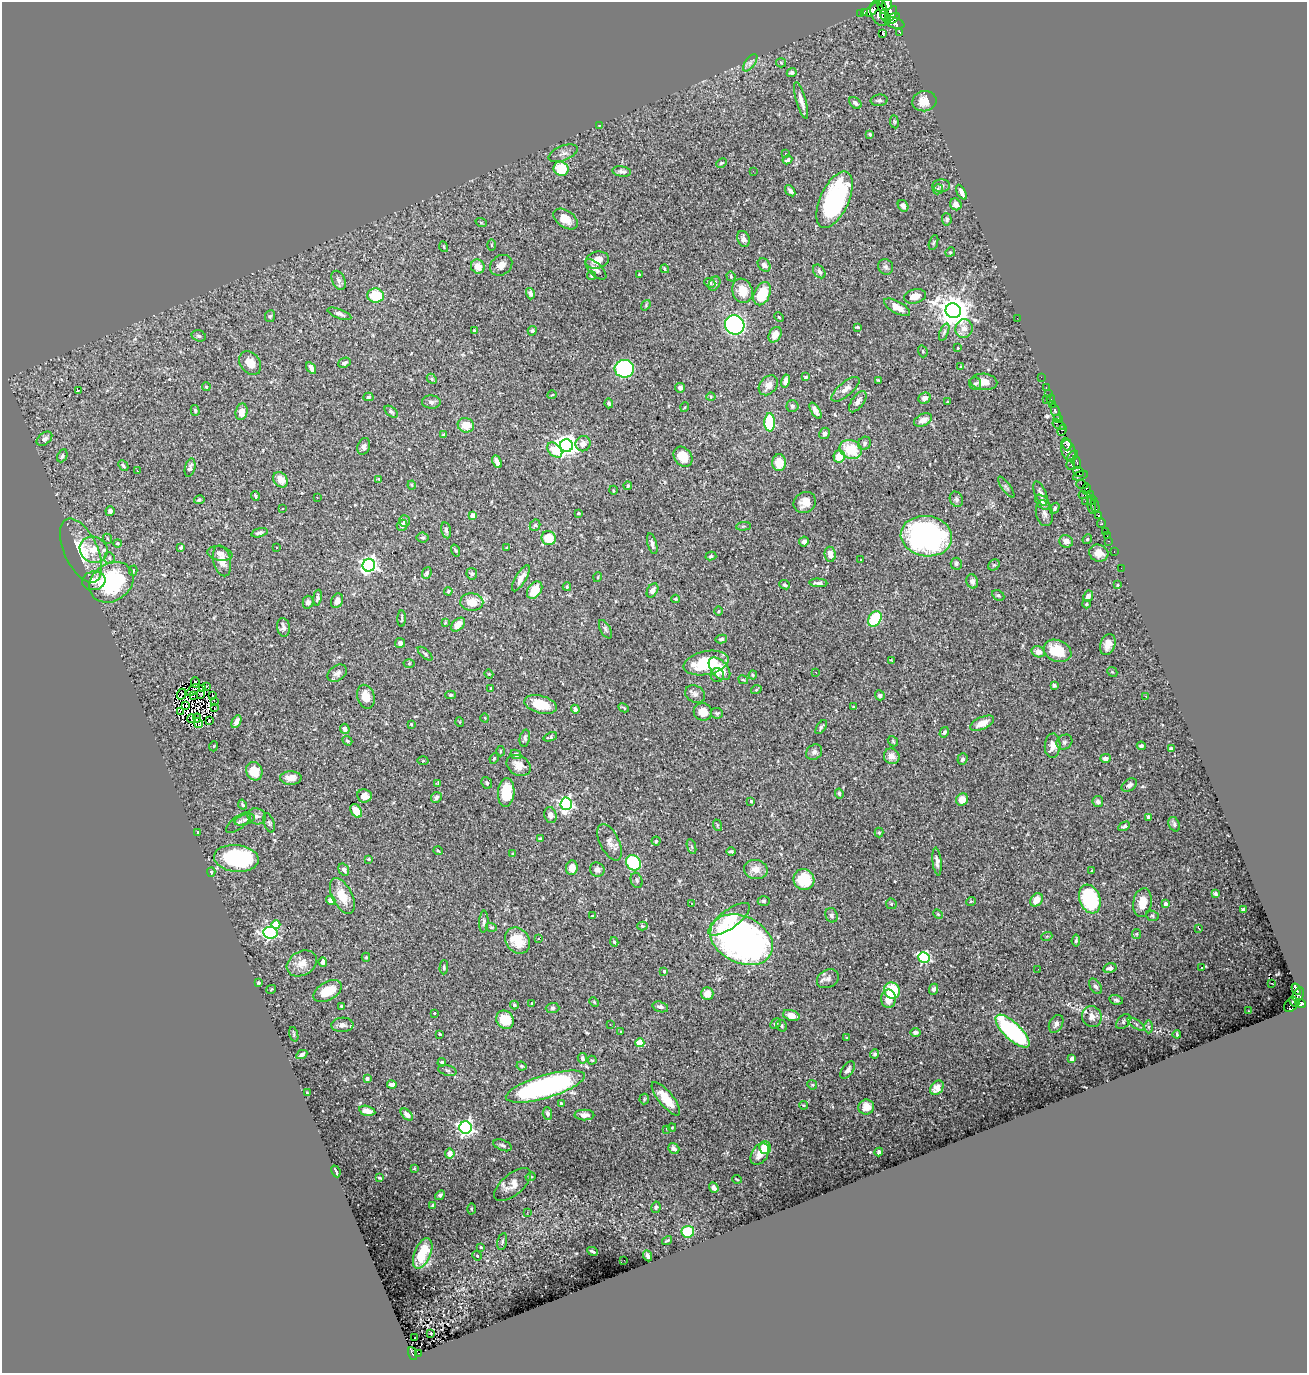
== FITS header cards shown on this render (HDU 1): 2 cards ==
NAXIS1  =                 1305
NAXIS2  =                 1371

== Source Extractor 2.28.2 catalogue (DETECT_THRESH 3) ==
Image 1305 x 1371 px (HDU 1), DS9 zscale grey, 1 PNG px = 1 image px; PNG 1309 x 1375 px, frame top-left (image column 1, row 1371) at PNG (2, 2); each listed source drawn as its Kron ellipse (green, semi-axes under 4 px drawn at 4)
Background 0.652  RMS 0.015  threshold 0.0462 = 3 sigma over >= 5 px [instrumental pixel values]
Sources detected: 508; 2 with non-positive FLUX_AUTO (blend fragments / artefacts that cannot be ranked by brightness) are neither listed nor drawn; of the other 506, the 500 brightest by FLUX_AUTO listed and drawn (6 fainter detections omitted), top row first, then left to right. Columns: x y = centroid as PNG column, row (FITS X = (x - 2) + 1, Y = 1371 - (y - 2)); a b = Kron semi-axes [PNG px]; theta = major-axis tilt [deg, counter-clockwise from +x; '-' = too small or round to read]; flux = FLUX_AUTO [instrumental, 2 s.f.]
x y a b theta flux
887 4 5 5 - 2600
882 7 8 4 -69 2700
873 8 9 4 57 2000
865 12 4 3 - 36
860 13 2 2 - 20
879 14 12 7 -63 5100
891 14 9 4 58 2300
884 16 6 3 -73 210
893 18 8 4 30 4500
895 23 10 5 -13 6000
900 32 3 3 - 290
882 34 3 2 - 3.7
750 63 10 5 54 3.7
781 63 5 4 - 1.2
792 73 5 4 - 2.2
801 100 19 5 -74 7.3
879 100 8 5 6 2.5
924 101 12 10 10 13
855 103 7 5 -41 3.1
894 122 6 3 -82 1.2
599 125 2 2 - 0.73
870 134 4 4 - 1.3
563 153 15 7 21 5.5
786 154 2 2 - 0.67
787 160 5 3 - 1.8
721 163 5 3 - 1.3
561 169 7 7 - 32
622 171 9 5 -8 3.8
753 171 2 2 - 2.5
941 186 9 6 3 3.1
938 189 5 5 - 1.6
790 191 6 4 -53 2.9
961 192 8 4 -61 4.9
834 200 30 14 65 150
956 204 6 5 - 6.7
903 206 6 5 - 3.2
565 219 13 8 -35 11
947 219 6 5 - 2.1
481 222 5 3 - 0.9
744 239 8 6 -70 4.6
933 243 8 3 71 1.3
491 245 6 4 -89 1.1
444 247 5 3 - 1
950 252 5 4 - 1.3
597 260 12 8 15 12
501 265 12 9 36 7.7
764 265 7 5 -48 5.1
478 266 7 6 - 11
886 267 8 7 - 3.4
596 269 13 6 -44 4
665 269 4 4 - 1.9
819 271 7 5 -54 3.3
639 274 4 2 - 1
592 276 4 4 - 1.9
731 276 5 4 - 1.4
339 280 10 6 -65 3.8
710 283 5 4 - 1.8
715 284 7 5 63 3.5
742 291 12 10 -73 16
530 294 6 4 -74 2.9
762 294 12 8 65 34
376 296 8 7 - 33
915 296 11 7 14 8.8
646 305 5 4 - 1.4
897 307 14 6 -28 11
953 311 8 7 - 1900
339 314 12 4 -20 3.9
270 316 6 5 - 1.6
779 317 5 3 - 0.79
1017 318 2 2 - 53
735 325 10 9 - 250
857 327 4 2 - 1.2
964 329 9 8 - 8.2
474 330 3 3 - 1.9
532 331 5 4 - 2.1
944 332 9 4 69 2.2
775 335 8 6 60 9.6
199 336 7 5 -16 2.1
958 348 3 2 - 0.68
923 351 6 4 -72 1.5
250 363 13 9 -52 13
344 363 6 4 23 2.9
961 367 4 2 - 0.65
311 368 6 4 -58 3.8
624 369 9 9 - 110
806 377 4 3 - 1.3
1041 377 2 2 - 18
432 379 6 4 -48 1.4
879 380 4 3 - 1.5
785 381 6 4 77 5.9
984 382 13 8 -4 11
975 384 6 6 - 2.2
768 385 11 8 48 9
206 387 4 3 - 1.4
680 388 5 4 - 3.3
1046 388 3 2 - 31
845 389 17 7 40 6.8
79 390 3 2 - 24
1048 394 3 2 - 20
552 395 5 3 - 0.79
368 397 5 4 - 1.7
711 397 4 4 - 1.1
925 398 6 5 - 5.9
1046 399 2 2 - 130
1051 400 5 3 - 49
431 402 9 6 -1 3.4
858 402 12 6 54 4.8
947 402 2 2 - 0.65
609 403 5 4 - 1.8
1052 404 3 2 - 53
792 406 6 6 - 2
685 407 5 3 - 0.79
195 410 5 4 - 1.5
815 411 9 4 -58 4.1
242 412 8 6 76 7.8
391 412 7 4 -37 2.1
1056 412 9 4 -71 160
1058 419 4 3 - 740
923 420 9 6 24 7
770 422 9 5 -89 47
466 425 8 7 - 16
1059 425 7 3 -35 600
1062 430 6 4 68 930
825 433 6 5 - 2.9
444 435 4 3 - 2.3
44 439 9 6 39 4.4
864 443 7 6 - 2.6
583 444 8 7 - 6.3
1067 444 6 5 - 730
364 446 8 6 71 3.7
566 446 6 6 - 650
851 449 11 9 -21 32
555 450 9 6 -46 24
1068 451 11 6 -75 1100
62 456 7 4 64 2.4
839 456 6 5 - 15
1072 456 6 3 42 910
683 457 11 8 -51 16
497 462 7 4 -64 5.2
1077 462 7 3 -74 430
779 463 8 6 -90 18
1071 464 5 4 - 850
123 466 6 3 -47 1.7
190 468 9 5 75 3.9
137 471 3 2 - 2.1
1078 472 6 4 -38 480
1080 476 8 4 18 780
379 479 4 4 - 0.84
280 480 8 6 -52 12
1082 484 6 3 -18 620
412 485 4 4 - 1.2
628 486 4 4 - 1.6
1006 487 12 3 -54 2.2
1086 489 5 3 - 1000
613 490 4 3 - 0.84
1040 494 13 5 -69 4.1
1090 494 4 2 - 42
1083 495 4 2 - 52
255 496 5 3 - 1.3
317 497 3 3 - 0.87
956 499 8 6 -64 2.7
199 500 5 4 - 1.6
1092 500 5 4 - 91
1086 501 3 2 - 31
805 502 11 10 - 9.4
1043 502 9 5 -45 3.6
1091 506 8 4 -76 65
1095 506 7 3 -81 85
282 508 3 3 - 2.1
1055 508 6 4 61 2.3
110 511 5 4 - 3.1
579 513 4 3 - 1
1044 513 13 8 -79 5.7
1098 515 4 3 - 1300
472 516 4 4 - 18
404 521 6 5 - 3.1
1101 523 4 3 - 230
402 525 5 5 - 4.3
535 525 6 5 - 2
743 526 7 3 5 1.2
446 530 8 5 -78 3.1
1105 532 3 3 - 75
259 533 8 4 14 2.7
926 536 26 20 -8 230
1107 536 2 2 - 8.5
422 537 6 5 - 2.2
549 538 7 7 - 28
108 539 5 3 - 1.3
1087 539 5 4 - 1.3
804 541 5 4 - 4.4
1066 541 7 6 - 6.2
1108 541 3 2 - 39
117 543 4 4 - 2.2
652 544 10 4 -75 3.5
181 547 4 3 - 1.5
276 547 2 2 - 0.65
506 548 3 3 - 0.75
94 550 14 13 - 19
456 550 6 3 -71 1.2
81 551 34 17 -65 34
1114 552 3 2 - 20
220 553 12 7 -9 4.7
1099 553 10 8 -23 8.9
830 554 7 5 -84 7.9
711 556 5 4 - 1.7
109 558 6 5 - 2
860 559 3 3 - 3
222 561 16 8 -76 10
956 564 6 5 - 2.1
369 565 6 6 - 370
994 565 6 5 - 1.5
1121 568 2 2 - 11
133 571 5 4 - 1.4
427 573 6 4 65 2.6
472 574 6 5 - 2.2
598 577 5 3 - 0.75
521 578 15 5 59 6.7
94 581 12 9 11 8.8
972 581 7 5 -68 3.6
111 582 23 19 35 100
818 583 9 3 -3 3.3
785 585 5 4 - 1.9
1117 585 3 2 - 0.74
567 587 4 3 - 1.3
535 590 9 6 56 18
652 590 8 5 59 4.5
448 591 4 3 - 1.1
998 595 6 5 - 1.8
1088 596 6 4 63 6
317 598 8 4 82 2.6
675 599 4 3 - 1.1
337 601 7 5 63 4.8
308 602 6 5 - 4.4
472 602 11 9 -2 15
1086 604 4 3 - 1.4
719 611 4 3 - 1
402 618 8 2 86 1.5
875 619 8 6 59 56
445 623 4 2 - 0.69
458 625 8 5 46 9.7
283 627 9 6 -80 4.2
605 629 10 5 -61 2.5
721 639 6 4 12 2.4
400 643 5 5 - 3
1108 644 11 7 68 8.5
1057 651 14 10 -22 30
1038 652 7 5 -18 5.7
425 654 9 4 -43 1.9
891 660 4 3 - 0.83
409 663 5 3 - 0.96
706 663 23 11 12 43
719 669 13 8 -48 21
816 672 3 2 - 0.99
1112 672 5 4 - 1.3
337 673 11 7 36 4.5
489 674 4 3 - 1.1
717 675 7 6 - 2.8
753 675 4 4 - 1
743 680 5 3 - 0.99
195 682 5 2 - 1.7
1054 685 4 3 - 3.1
206 686 3 2 - 2.4
203 688 3 2 - 1.4
491 688 3 2 - 0.73
193 690 8 2 38 1.4
756 690 5 3 - 0.95
181 694 5 2 - 1.1
695 694 10 8 -29 4.3
194 695 4 2 - 1.8
201 695 3 2 - 0.92
212 695 3 2 - 150
450 695 5 4 - 1.6
880 695 5 4 - 2
1146 696 3 2 - 2
366 697 12 8 -74 13
214 701 2 2 - 590
541 704 17 8 -15 26
186 705 2 2 - 0.88
853 707 4 3 - 0.79
214 708 4 2 - 2.5
624 708 5 2 - 1.1
575 709 4 4 - 3.9
180 711 4 2 - 0.99
703 712 9 8 - 14
717 713 6 5 - 1.7
197 718 4 2 - 1.8
485 718 4 3 - 0.83
191 719 4 2 - 1.1
209 721 3 2 - 1.9
236 722 7 4 63 5.7
460 722 5 3 - 0.79
198 723 5 2 - 1.6
982 723 13 6 23 13
411 724 3 3 - 0.86
821 727 8 4 56 2.1
345 729 5 4 - 4.8
944 732 5 4 - 2.3
550 737 7 4 20 2.1
525 738 8 5 77 2.8
347 741 5 4 - 1.5
893 741 6 4 -49 1.3
1064 742 8 7 - 3
214 746 5 3 - 0.74
1053 746 12 8 86 9.8
1141 746 4 3 - 1.7
1171 749 4 3 - 2.1
500 751 5 3 - 1.2
814 752 9 7 41 3.3
516 754 5 4 - 3.4
892 756 8 7 - 7.3
494 758 5 3 - 1.2
1105 758 5 4 - 4.6
962 759 6 5 - 2.8
423 761 5 3 - 0.98
519 765 13 9 -31 11
254 771 9 8 - 22
291 778 11 7 1 8.2
487 783 6 5 - 2.3
438 784 4 3 - 1.2
1129 785 8 5 34 3.4
506 792 14 8 86 33
839 793 5 4 - 2.1
364 796 7 6 - 7.1
436 797 6 5 - 2.6
962 800 6 5 - 10
751 801 4 3 - 1.4
1098 802 5 5 - 3.3
242 804 5 3 - 1.7
566 804 6 5 - 190
356 811 7 5 -58 13
550 815 8 6 -76 5
257 816 9 8 - 4.3
1149 817 4 3 - 7
245 820 10 5 17 3.5
238 823 15 6 38 4.5
269 823 10 5 -72 2.6
1174 824 7 5 -65 2.1
717 825 6 3 -73 1.1
1124 826 6 4 29 2.2
198 832 3 2 - 1
879 833 5 4 - 1.3
540 839 4 3 - 1.3
656 841 4 4 - 1.3
610 842 20 9 -64 8.2
691 847 8 3 -71 1.7
438 851 5 3 - 0.8
731 851 4 3 - 1.9
513 854 4 3 - 1
236 858 22 13 -6 100
369 859 3 2 - 1
937 861 14 4 -84 4.5
633 863 8 7 - 57
572 868 7 6 - 9.6
344 870 6 5 - 4.6
597 870 7 7 - 3.4
756 870 12 9 -11 10
1092 871 3 3 - 1.3
211 872 4 4 - 1.3
804 879 11 10 - 29
637 880 8 5 -70 2.4
1215 893 4 3 - 1.7
342 896 19 10 -62 18
1090 899 15 10 -70 100
331 900 5 4 - 5.1
1036 900 7 5 49 10
764 901 6 4 0 2
971 901 5 3 - 0.82
691 903 3 3 - 1.2
1142 903 14 9 80 15
891 904 5 5 - 1.5
1166 904 4 4 - 6.4
1243 910 4 3 - 2.1
938 914 5 4 - 1.2
832 915 7 6 - 2.9
592 916 3 3 - 1.5
1152 916 6 5 - 1.7
729 919 25 9 36 29
484 922 11 4 86 2.6
276 925 4 4 - 22
642 926 5 4 - 1.5
491 927 5 3 - 1.1
1199 928 4 2 - 1.3
270 933 7 6 - 170
1136 934 5 4 - 1.1
1047 936 5 3 - 1.1
539 939 3 3 - 2.2
517 940 14 11 -51 26
741 940 33 23 -25 440
1076 941 6 4 85 1.9
614 942 4 4 - 1.3
366 957 4 4 - 1.3
924 957 6 5 - 140
323 962 5 3 - 2.6
302 963 16 12 30 11
444 967 7 4 89 1.5
1202 967 2 2 - 0.99
1110 968 7 4 12 4.5
1038 969 2 2 - 2.1
664 971 4 3 - 2
828 979 11 8 29 4.9
258 983 3 3 - 1.5
1272 983 3 2 - 3.2
1095 986 9 5 -56 3.1
271 989 5 3 - 1
933 989 5 4 - 2.6
1296 989 6 3 -60 380
328 991 15 9 29 23
892 991 8 8 - 41
707 994 6 6 - 10
1298 994 7 5 60 300
889 999 9 7 -90 12
1116 1000 7 5 -13 2.3
594 1002 5 3 - 0.95
1294 1002 6 4 -44 810
1301 1003 5 4 - 1400
532 1004 3 3 - 0.96
514 1005 4 4 - 1.6
1291 1005 8 6 50 670
341 1006 4 3 - 0.96
660 1007 8 5 -17 4.2
552 1008 7 5 1 1.9
1248 1011 2 2 - 1.3
434 1013 3 2 - 0.85
791 1015 8 5 -18 9.7
1092 1017 10 10 - 7.7
505 1020 9 8 - 25
1123 1021 9 5 46 2.1
610 1024 2 2 - 0.7
775 1024 6 4 45 1.9
1056 1024 9 6 61 3.7
1136 1024 10 3 -35 2.1
342 1025 11 7 3 5.4
782 1026 6 5 - 1.8
1148 1027 6 4 89 2
1013 1031 22 8 -44 150
621 1032 4 3 - 0.91
915 1032 5 4 - 2.3
294 1034 7 3 -73 1.5
440 1034 3 2 - 1.1
1177 1034 4 2 - 1.5
847 1038 4 4 - 0.99
640 1043 4 4 - 40
302 1054 6 4 27 3.4
875 1054 4 4 - 2.4
582 1058 5 4 - 3.2
1072 1059 4 3 - 8.6
592 1060 4 4 - 1.3
442 1062 4 4 - 2.9
521 1066 5 3 - 1.1
447 1070 9 5 -15 2.7
848 1070 10 5 54 3.7
367 1078 3 3 - 4.3
392 1085 4 4 - 5.3
812 1085 5 4 - 1.2
545 1087 41 11 16 230
937 1088 8 6 52 6.6
307 1093 3 3 - 1
644 1099 5 4 - 1.3
666 1099 20 7 -51 19
561 1104 3 3 - 1.4
803 1105 4 3 - 0.98
866 1107 8 7 - 9.3
367 1111 8 5 -13 6.3
547 1114 6 5 - 3.1
407 1115 7 4 -44 5
584 1115 10 5 0 5.6
465 1127 6 6 - 370
672 1127 4 2 - 0.76
666 1129 3 2 - 0.88
503 1145 9 5 -21 2.9
674 1148 6 5 - 5.5
765 1148 6 6 - 20
879 1152 4 4 - 2.2
450 1154 5 5 - 7.3
760 1154 12 8 58 9.3
415 1168 4 2 - 0.71
336 1171 6 2 -66 2.1
530 1177 5 4 - 1.7
380 1178 4 2 - 1.3
737 1179 5 3 - 0.9
513 1184 22 10 40 11
714 1188 5 4 - 3.7
440 1195 5 4 - 2.3
433 1205 3 3 - 1.3
656 1207 6 4 79 1.8
471 1209 5 3 - 1.2
527 1212 3 2 - 2.5
688 1232 6 6 - 45
667 1240 5 2 - 1.3
502 1242 9 4 77 2.3
481 1247 3 3 - 0.85
593 1251 5 3 - 1.9
423 1253 16 8 67 22
477 1256 5 4 - 1.2
647 1256 6 4 -67 2.7
624 1260 2 2 - 3.9
431 1333 3 2 - 0.7
415 1338 3 2 - 2.9
413 1353 7 4 -68 84
418 1353 3 2 - 4.5
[6 fainter detections neither listed nor drawn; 2 non-positive-flux detections neither listed nor drawn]